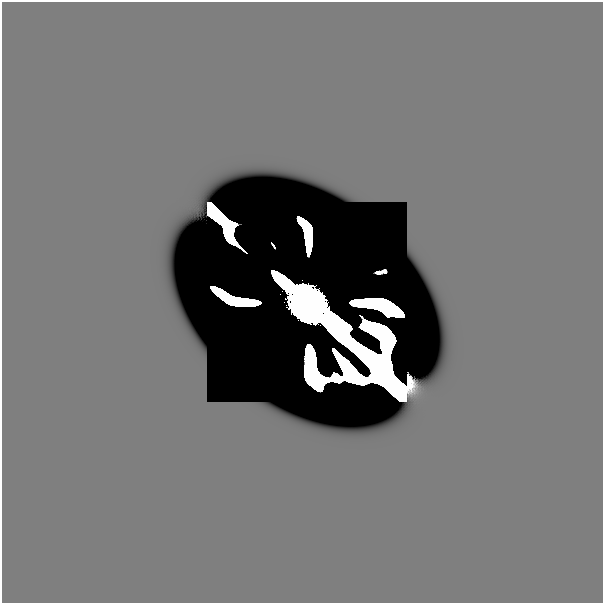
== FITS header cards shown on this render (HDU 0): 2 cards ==
NAXIS1  =                  601
NAXIS2  =                  601

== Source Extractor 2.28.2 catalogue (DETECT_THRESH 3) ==
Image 601 x 601 px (HDU 0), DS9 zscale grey, 1 PNG px = 1 image px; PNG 605 x 605 px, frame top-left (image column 1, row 601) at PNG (2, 2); no overlay
Background -4.42e-40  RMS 9.1e-35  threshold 2.73e-34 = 3 sigma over >= 5 px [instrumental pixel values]
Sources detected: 7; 4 with non-positive FLUX_AUTO (blend fragments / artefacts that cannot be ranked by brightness) are not listed; the other 3 listed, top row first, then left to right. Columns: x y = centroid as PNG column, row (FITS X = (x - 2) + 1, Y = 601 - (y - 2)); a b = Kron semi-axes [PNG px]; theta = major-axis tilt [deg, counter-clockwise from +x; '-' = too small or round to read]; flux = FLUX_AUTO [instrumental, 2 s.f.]
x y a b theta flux
273 245 4 2 - 3.0e-10
307 302 26 19 -41 1.0e+02
13 591 27 26 - 6.4e-16
At the frame edge (FLAGS 8, measured only in part): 2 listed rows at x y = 307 302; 13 591
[4 non-positive-flux detections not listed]